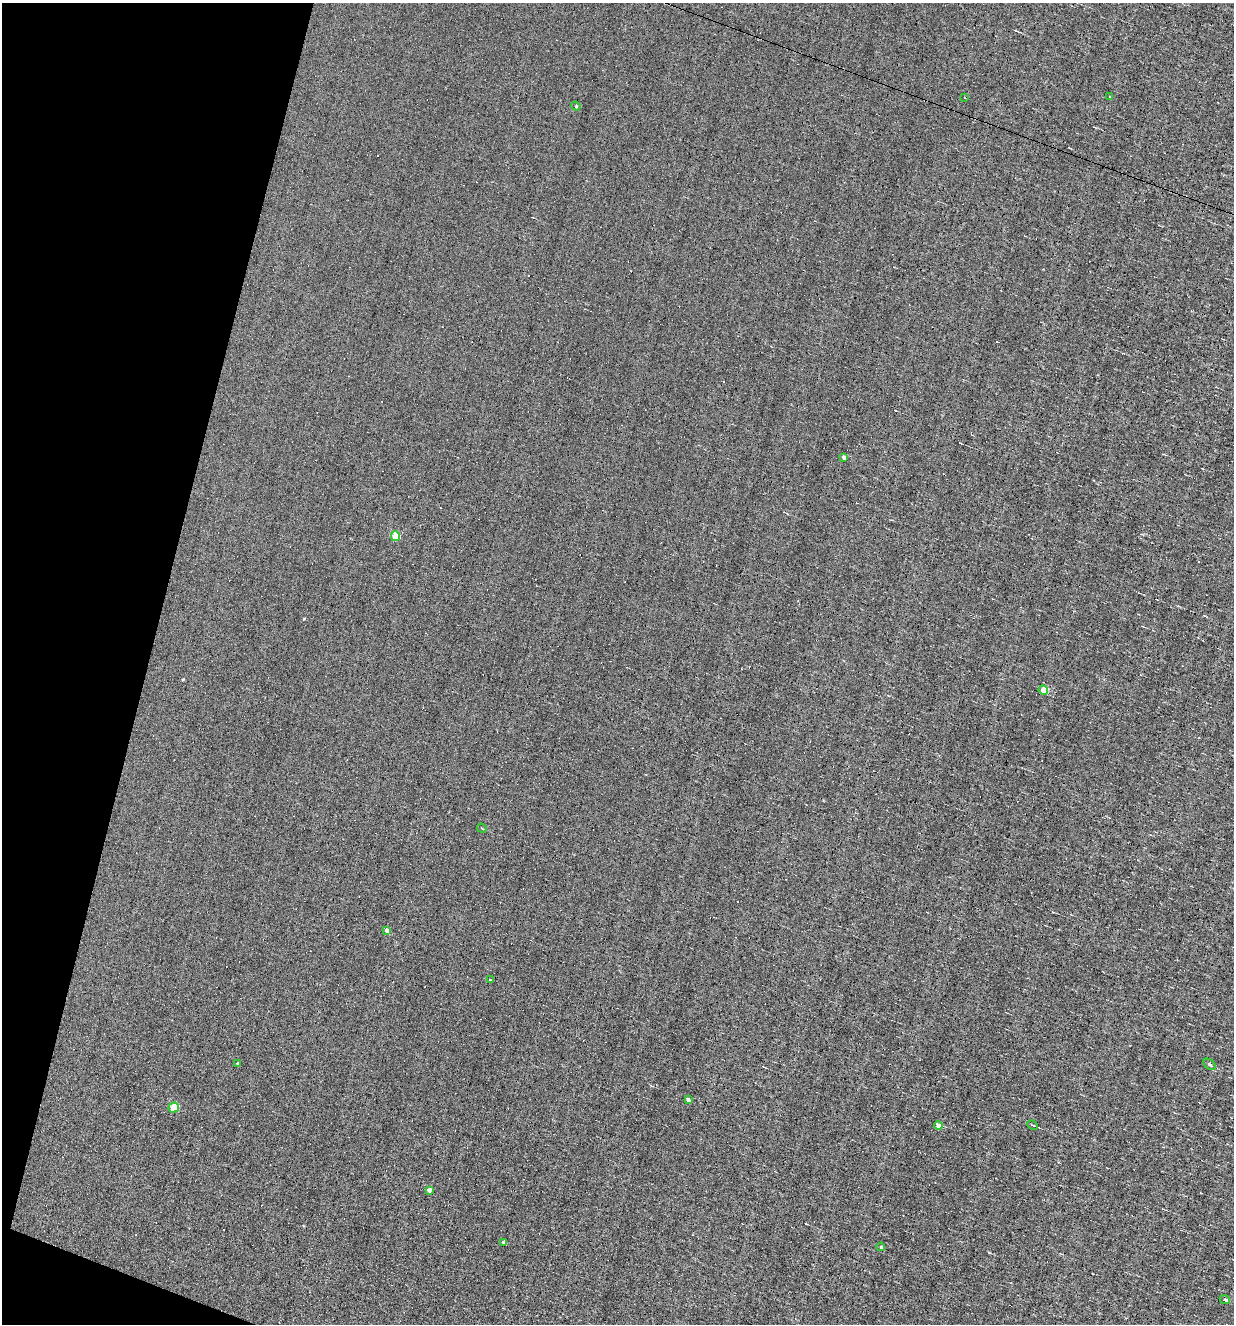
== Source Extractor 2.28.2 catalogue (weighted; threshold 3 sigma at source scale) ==
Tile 9 of 4 x 4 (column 1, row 3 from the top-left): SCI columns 252-1483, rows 1323-2644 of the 5302 x 5287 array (HDU 1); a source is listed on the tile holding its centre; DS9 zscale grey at full resolution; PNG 1236 x 1326 px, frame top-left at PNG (2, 3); each listed source drawn as its Kron ellipse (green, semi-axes under 4 px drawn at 4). Shown black and unused: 13% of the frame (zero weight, under 4 of 8 exposures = <1% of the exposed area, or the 3 px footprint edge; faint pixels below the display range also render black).
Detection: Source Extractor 2.28.2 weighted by HDU 2 'WHT'; one run over the whole footprint, this tile lists its part. Background 0.00382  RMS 0.031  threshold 0.127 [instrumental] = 3 sigma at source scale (4.09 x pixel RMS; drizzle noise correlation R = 1.36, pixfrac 0.8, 0.05/0.05 arcsec/px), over >= 5 px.
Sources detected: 36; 17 cosmic-ray / hot-pixel residue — neither listed nor drawn; the other 19 listed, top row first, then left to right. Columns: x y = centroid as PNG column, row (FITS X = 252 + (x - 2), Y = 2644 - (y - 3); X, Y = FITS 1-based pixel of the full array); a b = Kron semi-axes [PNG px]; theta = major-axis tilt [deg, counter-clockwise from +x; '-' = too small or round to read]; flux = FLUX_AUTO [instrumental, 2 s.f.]
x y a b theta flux
1110 96 3 3 - 5.3
965 97 3 2 - 3.2
576 106 5 4 - 3.1
844 457 4 4 - 12
395 536 5 4 - 84
1043 690 5 4 - 39
482 828 5 2 - 2.2
387 931 4 4 - 15
490 980 3 3 - 2.4
237 1063 3 3 - 2.1
1210 1064 7 4 -39 4.6
688 1100 4 3 - 7.9
174 1108 5 5 - 71
1032 1125 6 3 -25 3.1
938 1126 4 4 - 24
429 1190 4 4 - 9
504 1242 4 3 - 7.2
881 1247 4 3 - 5.4
1225 1299 5 4 - 4.5